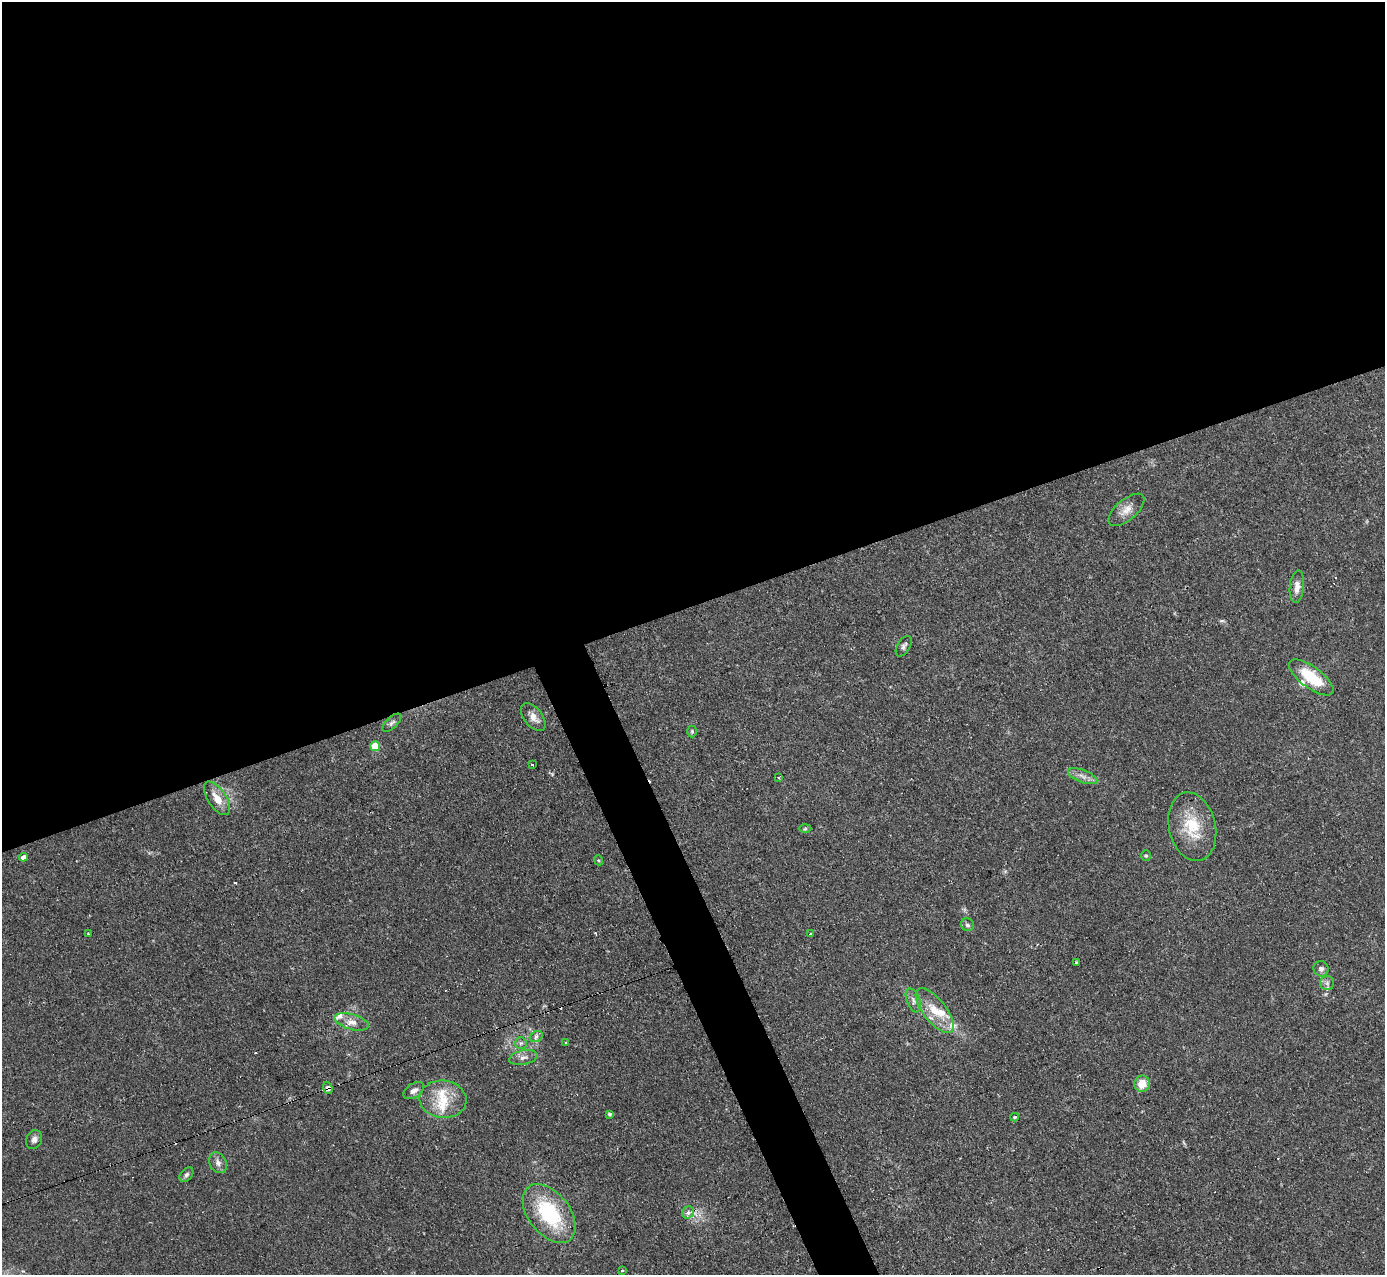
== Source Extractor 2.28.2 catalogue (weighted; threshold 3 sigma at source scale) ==
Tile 2 of 4 x 4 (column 2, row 1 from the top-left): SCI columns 1384-2766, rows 3966-5238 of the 5533 x 5515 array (HDU 1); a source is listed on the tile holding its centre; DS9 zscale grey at full resolution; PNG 1387 x 1277 px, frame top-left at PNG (2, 2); each listed source drawn as its Kron ellipse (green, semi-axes under 4 px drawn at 4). Shown black and unused: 50% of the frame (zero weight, under 2 of 3 exposures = <1% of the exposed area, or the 3 px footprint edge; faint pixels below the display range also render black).
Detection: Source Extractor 2.28.2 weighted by HDU 2 'WHT'; one run over the whole footprint, this tile lists its part. Background 0.0666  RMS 0.0051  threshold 0.0229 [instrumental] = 3 sigma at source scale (4.5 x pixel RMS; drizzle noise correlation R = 1.50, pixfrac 1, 0.05/0.05 arcsec/px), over >= 5 px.
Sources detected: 53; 5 cosmic-ray / hot-pixel residue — neither listed nor drawn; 6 inside a brighter listed object's ellipse — not listed separately; the other 42 listed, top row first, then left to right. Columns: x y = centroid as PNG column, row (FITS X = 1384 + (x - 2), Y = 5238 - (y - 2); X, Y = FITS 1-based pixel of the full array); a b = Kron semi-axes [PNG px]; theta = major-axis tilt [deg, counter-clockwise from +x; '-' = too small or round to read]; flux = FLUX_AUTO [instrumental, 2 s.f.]
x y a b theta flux
1126 510 22 10 40 5.2
1297 587 16 7 84 3.7
904 646 11 6 58 1.6
1311 677 26 10 -37 19
533 717 16 9 -52 4.5
392 723 12 5 44 1.4
692 731 6 5 - 0.7
375 746 5 5 - 15
532 765 3 2 - 0.49
1083 776 15 6 -21 3.1
779 777 3 3 - 1.3
217 798 19 9 -56 7.5
1192 827 35 23 -77 20
805 829 6 4 2 0.63
1146 855 5 4 - 0.61
23 857 4 4 - 3.5
598 860 5 3 - 0.55
967 925 7 6 - 1.4
810 933 3 3 - 2.8
88 934 3 2 - 0.76
1076 962 3 2 - 0.8
1321 969 8 7 - 2
1327 983 7 7 - 1.7
913 1000 12 6 -69 2.3
935 1011 27 11 -52 11
352 1022 17 7 -16 4.1
536 1036 7 5 28 1.3
521 1043 6 6 - 1.2
566 1043 4 3 - 0.83
523 1057 14 7 12 2.9
1142 1084 8 7 - 7.4
328 1088 6 4 -71 3.4
414 1091 11 7 33 2.8
443 1099 23 18 -6 13
609 1114 3 3 - 1
1015 1117 4 3 - 0.65
34 1140 10 7 70 2.1
218 1163 11 8 -61 2.4
186 1175 8 5 51 1.3
688 1213 6 5 - 2.5
549 1214 34 20 -52 40
622 1271 4 2 - 0.43
Overlapping masked pixels (flux is a lower limit): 1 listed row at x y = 328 1088